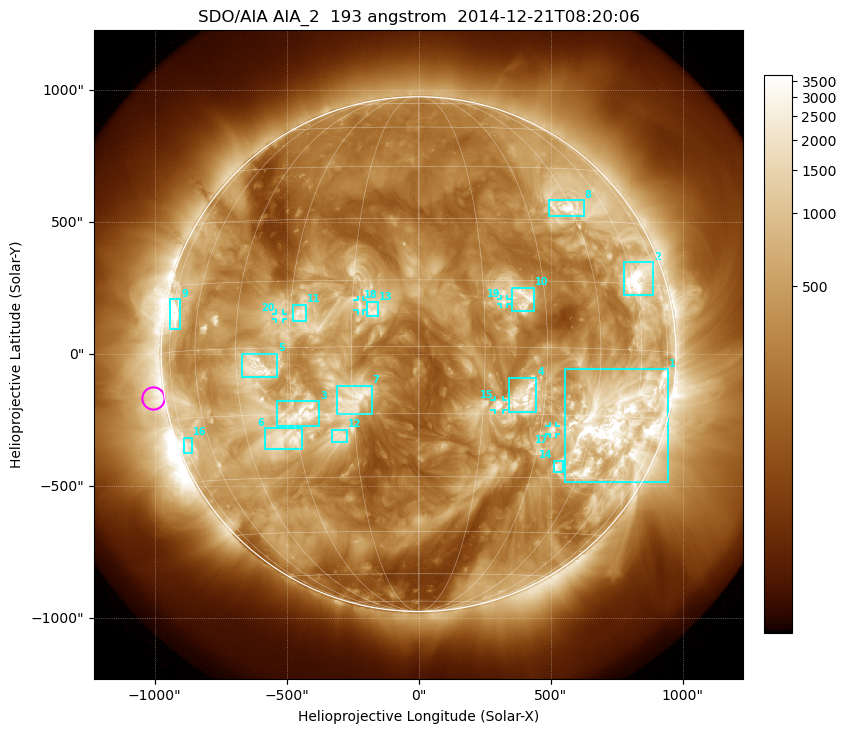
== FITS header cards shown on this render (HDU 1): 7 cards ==
TELESCOP= 'SDO/AIA'
INSTRUME= 'AIA_2'
WAVELNTH=                  193
WAVEUNIT= 'angstrom'
DATE-OBS= '2014-12-21T08:20:06.84'
CTYPE1  = 'HPLN-TAN'
CTYPE2  = 'HPLT-TAN'

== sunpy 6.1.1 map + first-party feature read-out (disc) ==
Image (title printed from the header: SDO/AIA AIA_2  193 angstrom  2014-12-21T08:20:06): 1024 x 1024 px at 2.4 arcsec/px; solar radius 975 arcsec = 406 px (full disc in frame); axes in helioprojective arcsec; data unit not stated in the header (colour bar unlabelled)
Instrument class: DISC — disc imager (sunpy class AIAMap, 193 A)
Bright regions (active regions / flare kernels): reference = the median radial profile (limb darkening/brightening removed); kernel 9 px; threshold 5 sigma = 1195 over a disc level ~362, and >= 1.15x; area >= 12 px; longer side >= 10 px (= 24 arcsec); searched inside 0.97 R_sun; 22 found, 20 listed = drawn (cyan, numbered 1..; 5 of them under ~33 arcsec drawn as corner ticks so the feature stays visible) (cap 20 boxes per figure: the strongest are kept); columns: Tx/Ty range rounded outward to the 5 arcsec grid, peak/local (2 s.f.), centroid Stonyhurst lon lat
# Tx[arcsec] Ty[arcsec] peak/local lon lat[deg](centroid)
1 555..945 -485..-55 27 +53 -17
2 775..890 220..350 14 +62 +16
3 -535..-375 -275..-175 8.3 -28 -15
4 340..450 -220..-85 8.1 +25 -11
5 -670..-535 -90..5 11 -39 -4
6 -585..-440 -360..-280 9.8 -33 -20
7 -310..-175 -230..-120 5.8 -15 -12
8 495..630 520..585 13 +44 +33
9 -940..-900 95..210 11 -72 +8
10 350..440 160..255 6.8 +25 +11
11 -475..-425 125..190 6.2 -27 +7
12 -330..-270 -330..-285 5.2 -19 -20
13 -195..-150 145..200 6 -10 +8
14 510..550 -450..-400 8.2 +37 -27
15 285..320 -210..-175 6.2 +19 -13
16 -890..-855 -375..-315 5 -73 -21
17 495..520 -305..-270 8.6 +33 -19
18 -230..-210 165..205 4.3 -13 +9
19 310..335 190..210 4.2 +20 +10
20 -540..-510 135..155 6.1 -33 +7
Off-limb structures (1.02-1.3 R_sun): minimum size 162 px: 7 found; the strongest spans PA ~65..125 deg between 1.02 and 1.3 R_sun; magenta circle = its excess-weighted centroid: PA ~100 deg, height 1.05 R_sun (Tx ~-1005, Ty ~-165 arcsec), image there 2.9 x the reference